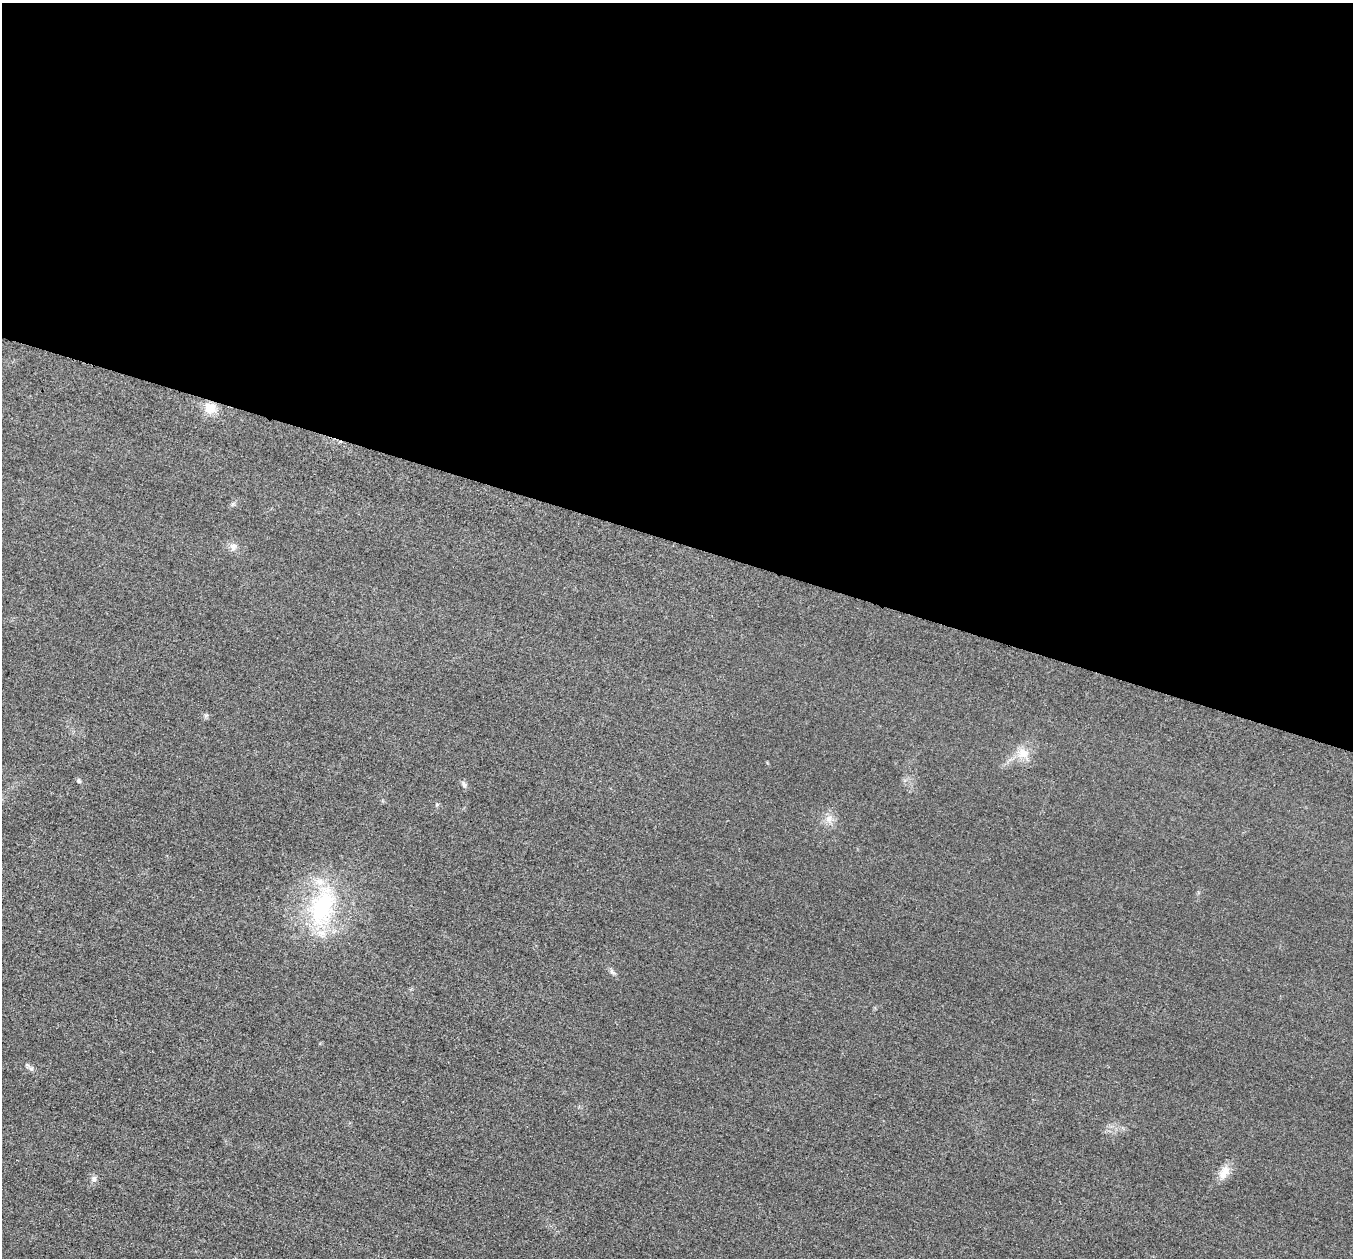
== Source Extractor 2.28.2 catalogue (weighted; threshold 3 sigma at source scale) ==
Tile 3 of 4 x 4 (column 3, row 1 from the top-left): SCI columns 2736-4086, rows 3967-5222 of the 5458 x 5502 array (HDU 1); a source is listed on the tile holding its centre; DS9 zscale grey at full resolution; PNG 1355 x 1260 px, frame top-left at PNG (2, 3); no overlay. Shown black and unused: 43% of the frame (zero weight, under 3 of 5 exposures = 4% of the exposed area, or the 3 px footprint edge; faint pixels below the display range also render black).
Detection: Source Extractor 2.28.2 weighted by HDU 2 'WHT'; one run over the whole footprint, this tile lists its part. Background 0.0195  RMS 0.0052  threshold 0.0233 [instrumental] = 3 sigma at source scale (4.5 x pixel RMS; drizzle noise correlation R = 1.50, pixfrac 1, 0.05/0.05 arcsec/px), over >= 5 px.
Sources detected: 11; all 11 listed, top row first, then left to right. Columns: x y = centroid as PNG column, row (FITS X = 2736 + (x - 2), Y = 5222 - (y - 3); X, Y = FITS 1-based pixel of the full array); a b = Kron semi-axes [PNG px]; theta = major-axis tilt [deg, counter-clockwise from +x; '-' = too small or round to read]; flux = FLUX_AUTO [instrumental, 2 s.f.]
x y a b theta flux
210 408 13 12 - 7.6
233 546 10 9 - 2.6
1023 753 16 14 24 7
79 781 7 5 -53 0.89
464 784 9 5 -71 1.3
829 819 11 9 -67 3.5
322 907 50 30 70 56
612 972 8 5 -44 1.2
31 1069 7 6 - 1.3
1224 1172 20 11 62 5.6
94 1178 8 7 - 1.6